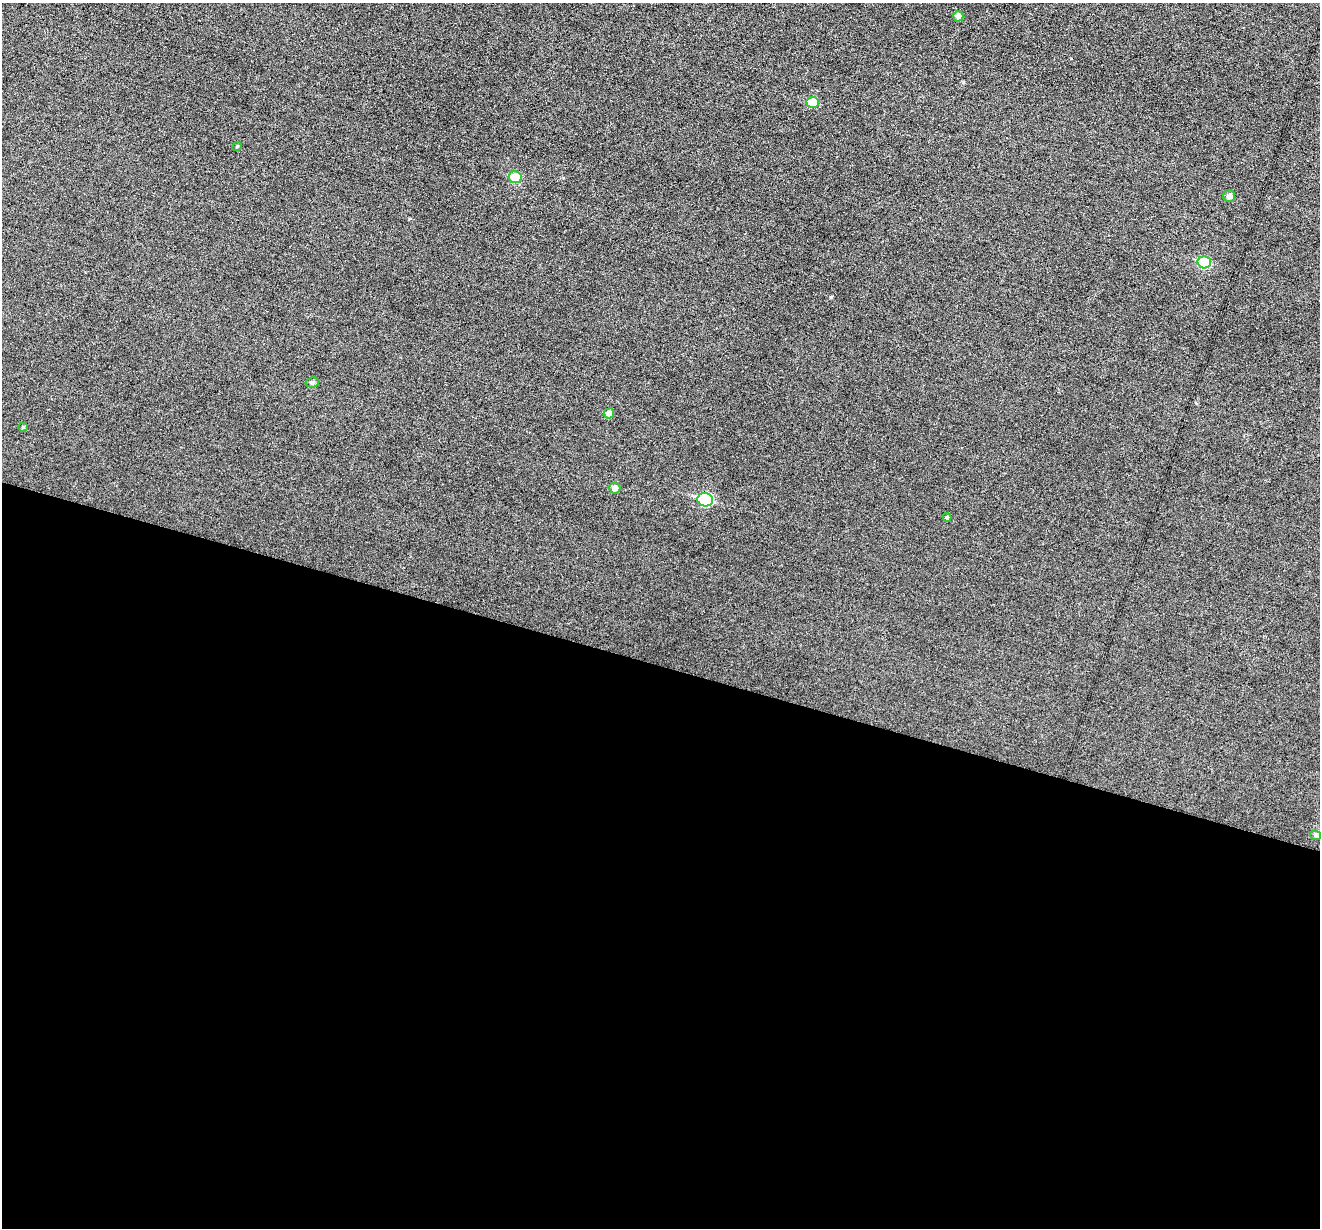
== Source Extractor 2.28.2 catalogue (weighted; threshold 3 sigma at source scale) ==
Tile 14 of 4 x 4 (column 2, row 4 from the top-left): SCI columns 1319-2636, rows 131-1356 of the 5274 x 5294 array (HDU 1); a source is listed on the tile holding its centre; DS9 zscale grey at full resolution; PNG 1322 x 1230 px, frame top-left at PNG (2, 3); each listed source drawn as its Kron ellipse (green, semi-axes under 4 px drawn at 4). Shown black and unused: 46% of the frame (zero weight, under 3 of 6 exposures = <1% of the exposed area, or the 3 px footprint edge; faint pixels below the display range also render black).
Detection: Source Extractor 2.28.2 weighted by HDU 2 'WHT'; one run over the whole footprint, this tile lists its part. Background 0.0399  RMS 0.0054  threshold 0.0222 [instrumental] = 3 sigma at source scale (4.09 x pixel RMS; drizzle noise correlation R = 1.36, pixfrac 0.8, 0.05/0.05 arcsec/px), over >= 5 px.
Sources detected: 13; all 13 listed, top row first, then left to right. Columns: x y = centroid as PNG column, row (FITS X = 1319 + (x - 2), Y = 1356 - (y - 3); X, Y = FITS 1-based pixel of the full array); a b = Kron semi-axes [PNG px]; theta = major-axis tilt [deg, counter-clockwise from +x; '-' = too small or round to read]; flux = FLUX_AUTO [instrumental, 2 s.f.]
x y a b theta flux
958 16 5 5 - 2.8
813 102 6 5 - 9.7
237 146 5 3 - 0.45
515 177 6 6 - 11
1229 196 6 6 - 1.9
1204 262 7 6 - 19
312 382 6 5 - 1.3
609 413 5 5 - 2.7
23 427 5 4 - 0.57
615 488 5 5 - 2.6
705 500 8 6 -11 39
947 517 4 4 - 0.9
1315 835 5 4 - 0.84
Unlisted compact peaks at least as high as the median listed source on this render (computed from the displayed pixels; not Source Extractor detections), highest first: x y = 831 297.